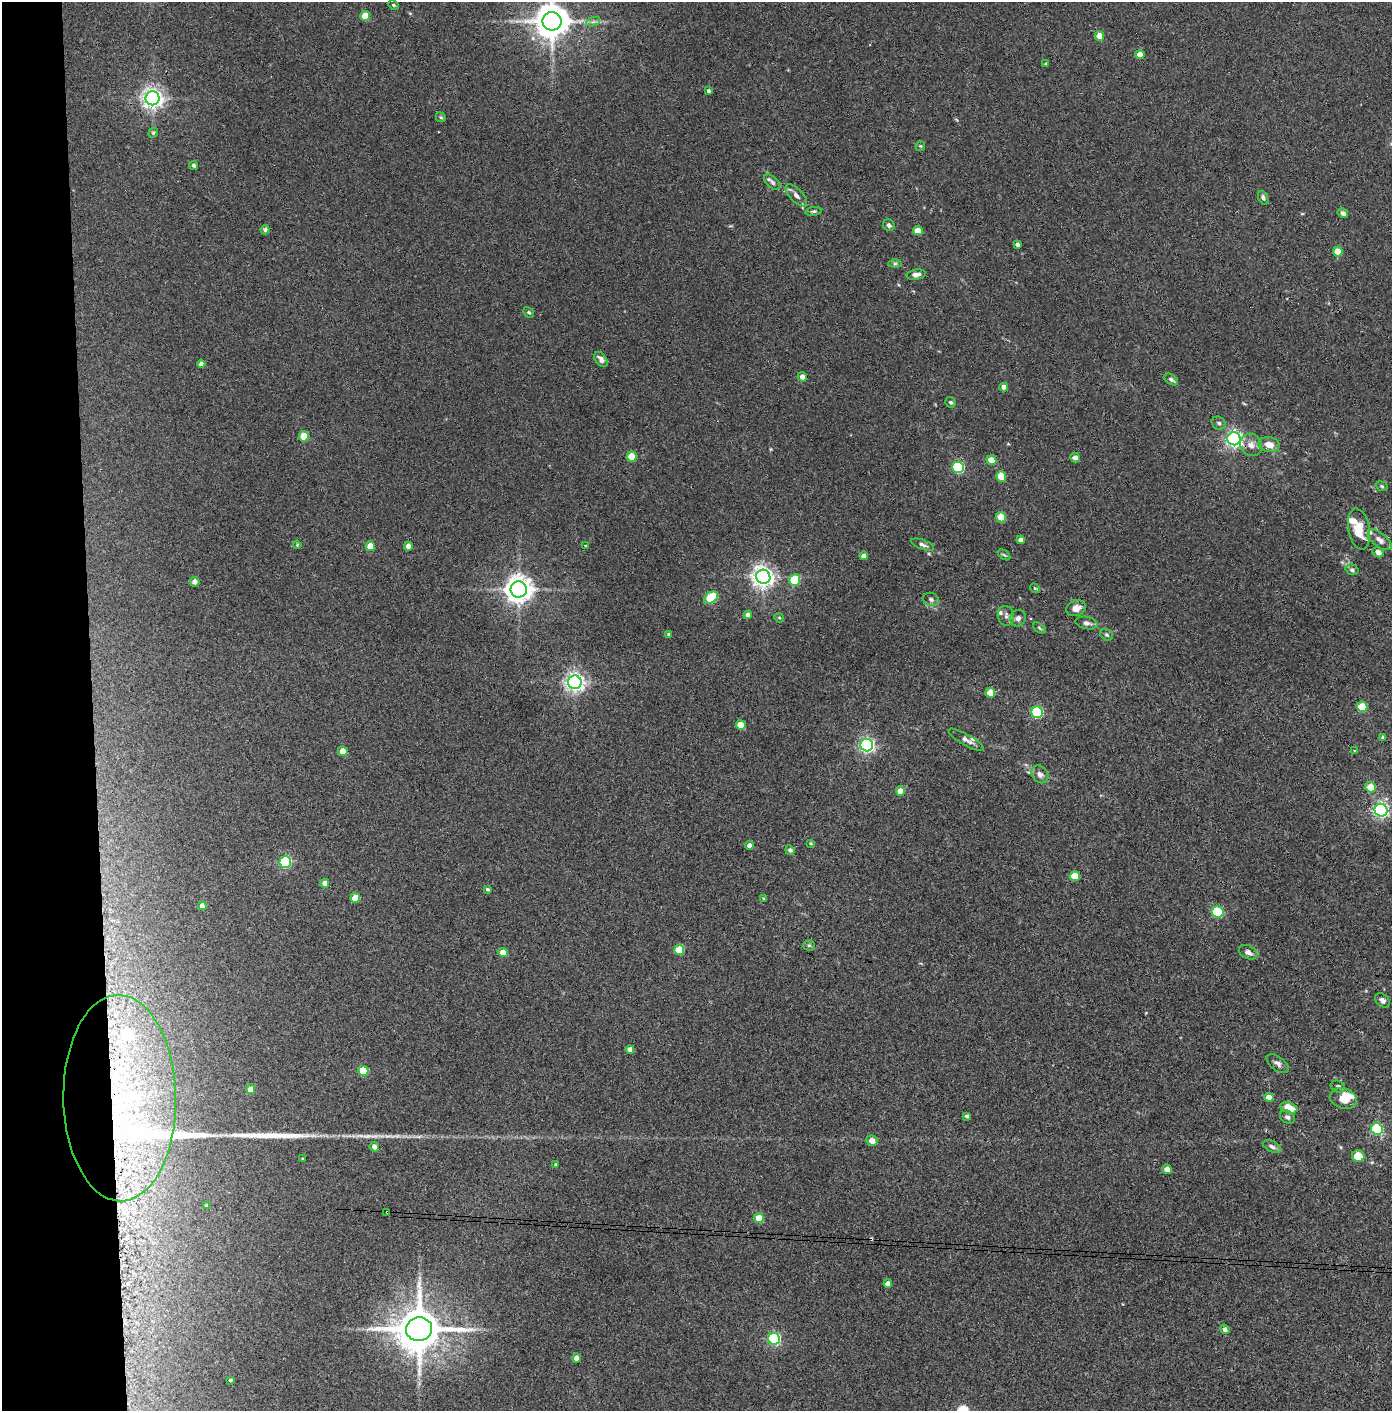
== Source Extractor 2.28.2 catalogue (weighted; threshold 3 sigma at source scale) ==
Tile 4 of 3 x 3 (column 1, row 2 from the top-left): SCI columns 74-1463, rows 1413-2821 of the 4314 x 4236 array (HDU 1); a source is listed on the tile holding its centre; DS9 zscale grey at full resolution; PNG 1394 x 1413 px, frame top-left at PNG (2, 2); each listed source drawn as its Kron ellipse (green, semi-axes under 4 px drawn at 4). Shown black and unused: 7% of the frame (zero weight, under 3 of 4 exposures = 6% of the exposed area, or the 3 px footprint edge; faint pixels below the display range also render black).
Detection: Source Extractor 2.28.2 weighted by HDU 2 'WHT'; one run over the whole footprint, this tile lists its part. Background 0.0738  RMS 0.0052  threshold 0.0235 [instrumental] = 3 sigma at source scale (4.5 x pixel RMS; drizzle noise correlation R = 1.50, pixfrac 1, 0.05/0.05 arcsec/px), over >= 5 px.
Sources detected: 141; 1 cosmic-ray / hot-pixel residue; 1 long thin detection or spike segment (spike, bleed or trail) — neither listed nor drawn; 9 inside a brighter listed object's ellipse — not listed separately; the other 130 listed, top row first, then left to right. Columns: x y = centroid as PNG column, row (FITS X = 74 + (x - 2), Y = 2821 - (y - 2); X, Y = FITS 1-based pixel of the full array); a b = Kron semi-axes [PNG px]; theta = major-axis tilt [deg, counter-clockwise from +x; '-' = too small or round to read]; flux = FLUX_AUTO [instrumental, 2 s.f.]
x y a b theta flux
393 5 5 4 - 0.69
365 16 5 5 - 8.7
552 21 9 9 - 1200
593 22 7 4 19 1.2
1099 36 5 4 - 6.7
1140 55 5 4 - 4.3
1046 64 4 3 - 0.57
708 91 3 3 - 0.87
152 98 7 7 - 310
441 117 5 4 - 0.67
153 133 5 4 - 0.93
920 146 5 5 - 0.62
194 165 4 4 - 1.2
772 182 10 5 -42 1.6
796 195 14 6 -46 2.6
1263 198 7 4 -67 1.5
813 211 8 4 10 0.91
1343 213 5 4 - 1.9
889 225 6 5 - 1.4
265 230 4 4 - 1.5
918 231 5 4 - 6.3
1017 244 4 4 - 1.5
1338 251 5 5 - 6.1
895 263 7 4 1 0.91
916 275 9 5 10 2.5
529 312 6 4 -47 0.82
601 359 8 5 -52 2.2
201 364 4 4 - 2.2
802 377 5 4 - 2.8
1171 379 7 5 -35 1.3
1004 387 4 4 - 3.4
950 402 6 5 - 0.88
1219 423 7 6 - 1.2
304 436 5 5 - 15
1234 439 6 6 - 180
1269 444 10 7 -11 4.9
1251 445 12 10 -49 4.1
632 457 5 5 - 15
1075 457 5 4 - 2.5
992 460 5 4 - 6.5
958 467 6 5 - 52
1001 477 5 5 - 9.6
1382 486 6 4 -22 0.85
1001 517 5 5 - 16
1359 529 21 11 -80 10
1021 540 4 4 - 2.6
1380 540 14 7 -38 2.6
297 545 4 3 - 0.54
585 545 3 2 - 0.38
923 545 12 4 -20 1.6
370 546 5 4 - 7
408 546 4 4 - 3.3
1378 552 6 5 - 2.5
1004 555 7 3 -36 0.71
863 556 4 4 - 1.9
1352 570 7 5 -18 1.2
763 577 7 7 - 360
795 580 6 5 - 21
195 582 5 4 - 2.8
1035 588 5 4 - 0.6
519 589 8 8 - 610
711 598 8 5 37 26
931 599 8 6 -21 1.5
1076 608 10 7 21 3.6
748 615 4 4 - 2
1006 616 10 8 -79 2.3
779 618 5 4 - 0.66
1018 618 8 7 - 2.1
1087 623 11 6 -11 1.8
1039 628 7 4 -37 0.78
668 634 4 4 - 0.78
1107 635 7 5 -32 0.83
575 682 7 6 - 240
990 693 5 4 - 6.8
1362 707 5 5 - 16
1037 712 6 5 - 42
741 725 5 4 - 7.3
1383 737 4 3 - 0.86
966 740 20 5 -30 2.6
867 745 6 6 - 130
1354 750 2 2 - 0.42
343 751 5 4 - 7.7
1040 774 10 7 -49 2.3
1371 787 5 5 - 9
900 791 4 4 - 5.8
1381 810 6 6 - 130
811 843 3 3 - 0.52
749 845 5 4 - 2.2
790 850 5 4 - 1.5
285 862 6 5 - 54
1075 876 5 4 - 10
325 883 4 4 - 3.6
488 889 4 3 - 0.92
355 898 5 4 - 10
764 898 4 4 - 0.52
202 906 4 4 - 3
1217 912 6 5 - 37
809 945 5 5 - 0.78
679 950 5 5 - 16
1248 952 9 6 -24 2.5
503 953 5 4 - 8.9
1382 1000 9 6 -41 1.8
630 1049 4 4 - 3
1278 1064 13 7 -37 2.1
363 1071 5 5 - 15
1338 1087 7 5 -22 1.5
251 1089 5 4 - 5.6
1269 1097 5 4 - 4.2
120 1098 103 56 -89 190
1343 1098 14 10 -19 6.1
1289 1108 9 5 -19 13
967 1116 4 3 - 1.2
1287 1117 8 6 -37 1.5
1377 1129 6 5 - 48
872 1141 5 5 - 4.1
374 1147 5 4 - 2.3
1272 1147 9 5 -26 1.6
1358 1156 6 5 - 11
303 1159 3 3 - 0.68
556 1165 3 3 - 0.66
1167 1169 5 4 - 4
207 1205 4 4 - 0.88
387 1212 3 2 - 0.49
759 1218 5 4 - 9.6
888 1284 4 4 - 3.1
419 1329 13 12 - 2200
1225 1329 5 4 - 1.7
774 1339 6 6 - 70
576 1358 4 4 - 2.8
230 1380 3 3 - 0.78
Overlapping masked pixels (flux is a lower limit): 2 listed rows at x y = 120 1098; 387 1212
Isophote crosses this tile's border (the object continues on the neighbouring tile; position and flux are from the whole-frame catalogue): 1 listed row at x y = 552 21